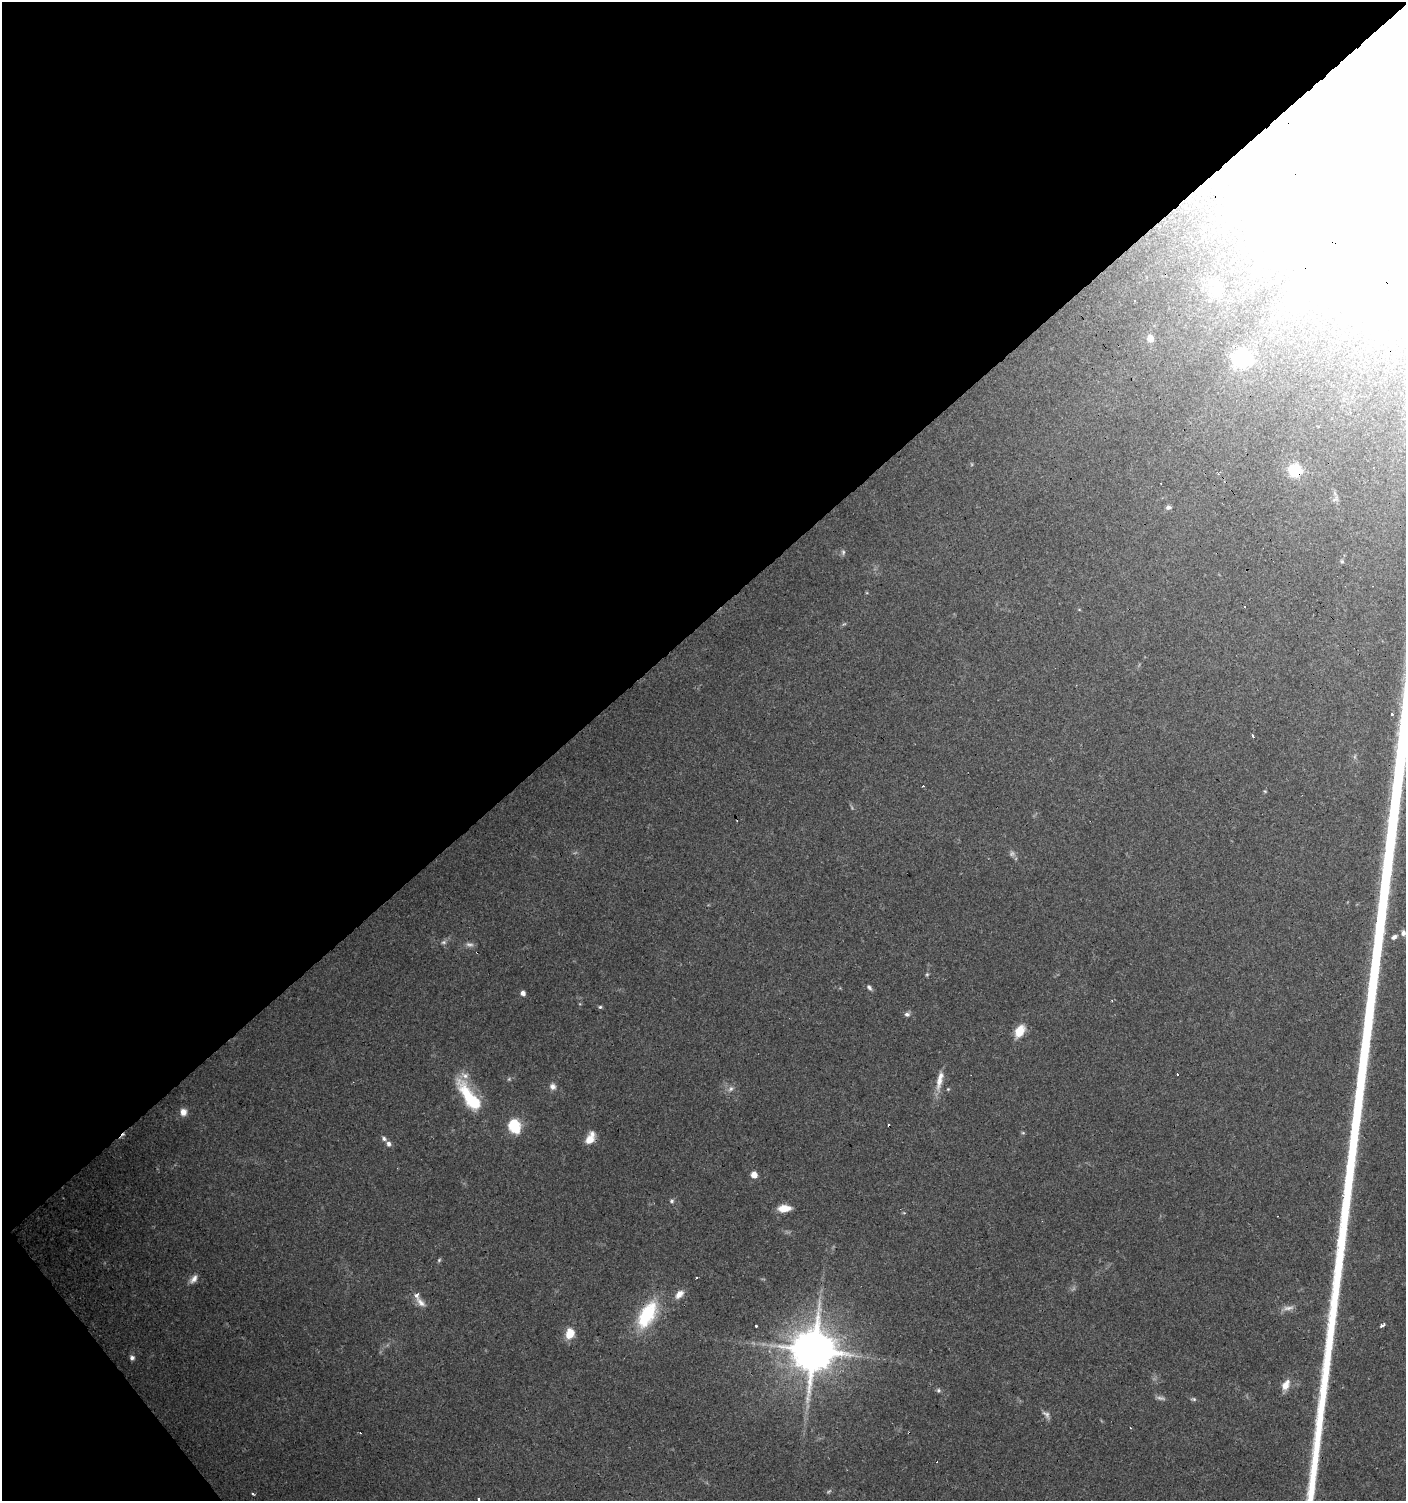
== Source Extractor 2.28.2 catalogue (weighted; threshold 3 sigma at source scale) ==
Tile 5 of 4 x 4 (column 1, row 2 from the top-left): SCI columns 138-1541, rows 3001-4499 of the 5954 x 5998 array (HDU 1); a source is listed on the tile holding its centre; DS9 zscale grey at full resolution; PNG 1408 x 1503 px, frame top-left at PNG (2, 2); no overlay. Shown black and unused: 43% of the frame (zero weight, under 3 of 4 exposures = <1% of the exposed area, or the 3 px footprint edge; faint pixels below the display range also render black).
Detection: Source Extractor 2.28.2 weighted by HDU 2 'WHT'; one run over the whole footprint, this tile lists its part. Background 0.0517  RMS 0.0052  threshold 0.0235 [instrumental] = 3 sigma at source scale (4.5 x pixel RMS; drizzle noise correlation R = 1.50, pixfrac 1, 0.0396/0.0396 arcsec/px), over >= 5 px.
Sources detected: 75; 7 too faint to see at this stretch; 1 inside a brighter object's white glare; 8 cosmic-ray / hot-pixel residue — not listed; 1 inside a brighter listed object's ellipse — not listed separately; the other 58 listed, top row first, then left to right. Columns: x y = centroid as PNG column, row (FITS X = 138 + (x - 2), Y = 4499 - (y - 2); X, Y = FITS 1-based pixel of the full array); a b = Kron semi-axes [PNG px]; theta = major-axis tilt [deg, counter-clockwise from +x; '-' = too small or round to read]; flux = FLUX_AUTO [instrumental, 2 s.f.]
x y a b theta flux
1315 269 28 15 30 18
1216 290 24 23 - 15
1261 321 6 3 -82 0.83
1150 338 7 6 - 5.4
1242 358 8 7 - 170
1295 470 6 6 - 84
1335 499 11 4 40 1.1
1168 507 7 6 - 1.6
843 552 7 6 - 1.2
1342 561 6 4 -60 0.79
1079 609 5 3 - 0.5
844 624 7 4 35 0.74
1253 736 3 3 - 2
923 786 3 2 - 0.36
1265 791 5 4 - 0.54
1403 933 8 6 88 2
1394 937 9 6 33 1.9
927 974 5 5 - 0.76
869 987 8 5 -53 1.4
523 993 5 4 - 2.6
600 1007 5 4 - 0.85
907 1014 7 6 - 1.7
1019 1031 14 9 61 10
1177 1074 3 2 - 0.94
939 1081 26 8 78 6.6
553 1086 8 8 - 2.5
731 1089 9 6 50 2
948 1089 5 4 - 0.58
470 1097 40 13 -55 32
183 1112 9 8 - 3.9
514 1126 17 14 -73 14
384 1138 7 6 - 1.4
590 1138 13 8 63 7
389 1144 7 6 - 1.8
754 1175 5 5 - 5.8
672 1201 6 6 - 1.1
784 1208 13 7 3 7.4
1277 1216 2 2 - 0.29
439 1260 5 5 - 0.79
696 1278 3 3 - 0.81
193 1279 13 7 50 3.2
679 1294 12 7 45 4.2
416 1295 5 3 - 3.9
421 1302 17 8 -45 3.7
1288 1308 17 6 6 2.9
647 1314 37 18 60 33
1382 1325 4 3 - 3.2
756 1326 3 3 - 1.6
570 1333 10 8 73 10
813 1351 13 13 - 2300
132 1358 6 6 - 1.7
1286 1385 14 9 61 5.5
938 1390 7 6 - 1.1
1193 1399 8 5 -10 0.97
1046 1414 13 7 -46 2.2
1131 1428 3 3 - 0.59
252 1494 3 3 - 3
479 1499 3 3 - 1
Overlapping masked pixels (flux is a lower limit): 3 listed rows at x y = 1315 269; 1295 470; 647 1314